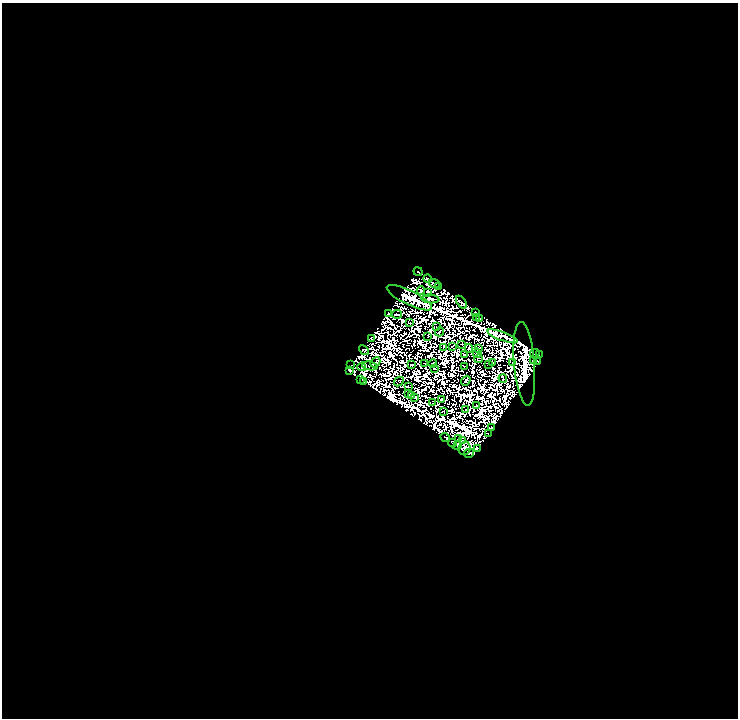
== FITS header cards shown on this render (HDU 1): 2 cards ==
NAXIS1  =                  736
NAXIS2  =                  716

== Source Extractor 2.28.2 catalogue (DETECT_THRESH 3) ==
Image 736 x 716 px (HDU 1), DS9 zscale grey, 1 PNG px = 1 image px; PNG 740 x 720 px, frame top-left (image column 1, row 716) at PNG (2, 3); each listed source drawn as its Kron ellipse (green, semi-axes under 4 px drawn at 4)
Background 0.0119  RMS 1.6e-05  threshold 4.67e-05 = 3 sigma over >= 5 px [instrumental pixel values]
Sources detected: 191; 120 with non-positive FLUX_AUTO (blend fragments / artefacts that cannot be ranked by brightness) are neither listed nor drawn; the other 71 listed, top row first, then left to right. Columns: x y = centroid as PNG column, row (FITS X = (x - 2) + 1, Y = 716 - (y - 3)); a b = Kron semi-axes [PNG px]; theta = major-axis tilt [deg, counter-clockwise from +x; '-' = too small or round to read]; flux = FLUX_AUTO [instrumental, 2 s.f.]
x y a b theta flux
418 272 5 3 - 7.1
428 279 4 3 - 6.9
434 284 6 3 -17 3.7
439 287 3 2 - 0.85
421 291 4 3 - 1.3
427 292 3 3 - 0.069
409 298 25 7 -26 79
430 299 9 3 -5 0.66
461 302 7 3 -55 3.2
476 312 2 2 - 1.7
388 313 3 2 - 2.9
397 314 5 2 - 1
476 317 3 2 - 2.6
480 318 2 2 - 1.1
409 323 3 2 - 0.53
437 326 2 2 - 1.3
439 332 5 2 - 0.94
428 336 2 2 - 0.69
503 336 16 3 -20 19
371 338 3 2 - 0.66
462 344 2 2 - 0.54
452 346 2 2 - 0.31
443 348 2 2 - 0.23
469 348 4 3 - 0.31
479 348 3 2 - 0.35
364 350 6 2 -41 2.8
477 353 4 3 - 0.51
535 353 5 2 - 0.51
465 355 3 2 - 0.37
539 355 2 2 - 0.78
478 359 4 3 - 0.062
534 361 3 2 - 1.8
538 361 4 2 - 1.2
375 362 5 3 - 1.5
424 363 3 2 - 0.92
433 363 4 2 - 0.37
493 363 3 2 - 3
513 363 2 2 - 1.5
489 364 3 2 - 0.83
524 364 42 10 -85 180
351 365 2 2 - 0.4
411 365 3 2 - 1.1
370 366 8 2 -8 0.014
465 366 3 2 - 0.45
362 367 4 2 - 3.7
434 368 3 2 - 0.88
349 370 4 3 - 4.4
503 378 4 2 - 1.7
360 379 2 2 - 0.76
364 381 3 2 - 0.84
466 381 5 3 - 3.9
399 382 5 2 - 0.039
408 387 3 2 - 1.7
408 394 3 2 - 1
412 395 3 2 - 0.37
415 398 2 2 - 0.71
441 399 3 2 - 1.6
432 402 3 2 - 0.22
477 405 2 2 - 0.54
466 410 2 2 - 0.89
443 411 2 2 - 0.81
491 428 3 2 - 2.1
488 434 3 2 - 1.3
445 437 5 3 - 0.0049
459 438 2 2 - 1.3
462 440 3 2 - 1.3
452 443 4 2 - 0.066
458 445 4 3 - 2.7
464 448 7 6 - 0.34
477 448 3 2 - 3.1
469 453 5 2 - 1.6
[120 non-positive-flux detections neither listed nor drawn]